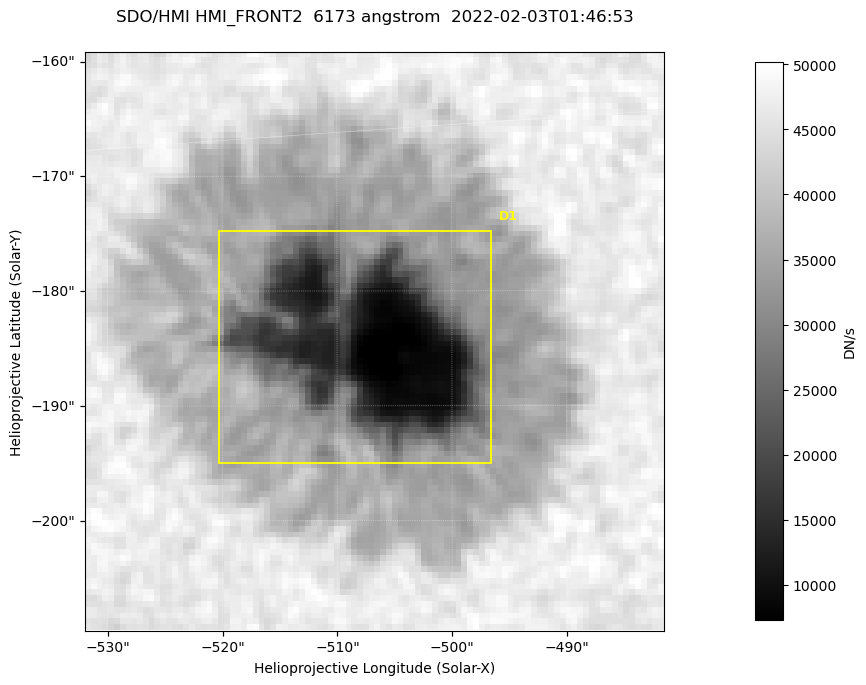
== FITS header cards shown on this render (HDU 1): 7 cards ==
TELESCOP= 'SDO/HMI '           / Telescope
INSTRUME= 'HMI_FRONT2'         / For HMI: HMI_SIDE1, HMI_FRONT2, or HMI_COMBINED
WAVELNTH=                6173. / [angstrom] Wavelength
DATE-OBS= '2022-02-03T01:46:53.300' / [ISO] Observation date {DATE__OBS}
CTYPE1  = 'HPLN-TAN'           / CTYPE1: HPLN
CTYPE2  = 'HPLT-TAN'           / CTYPE2: HPLT
BUNIT   = 'DN/s    '           / Physical Units

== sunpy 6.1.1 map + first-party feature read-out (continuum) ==
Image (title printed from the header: SDO/HMI HMI_FRONT2  6173 angstrom  2022-02-03T01:46:53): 100 x 100 px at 0.504 arcsec/px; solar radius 974 arcsec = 1932 px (partial field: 0.1% of the solar disc is inside the frame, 100% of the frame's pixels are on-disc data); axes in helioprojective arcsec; data unit DN/s (BUNIT, on the colour bar)
Orientation: roll -0.0702 deg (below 1 deg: not rotated)
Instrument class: CONTINUUM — white-light / continuum photospheric image (CONTENT/OBS_TYPE)
Dark features (sunspots / pores): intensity divided by the frame's on-disc median (partial field: no limb-darkening profile); reference = the frame's on-disc median (the 8%-of-disc-diameter window exceeds this field); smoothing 3 px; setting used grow <= 0.7, no closing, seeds <= 0.7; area >= 9 px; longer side >= 3 px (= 1.5 arcsec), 3 px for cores <= 0.7; partial field; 1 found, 1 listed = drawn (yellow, D1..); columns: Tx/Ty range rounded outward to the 2 arcsec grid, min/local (2 s.f., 1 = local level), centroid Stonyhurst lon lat
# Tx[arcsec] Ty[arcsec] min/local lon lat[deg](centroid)
D1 -522..-496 -196..-174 0.14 -33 -16